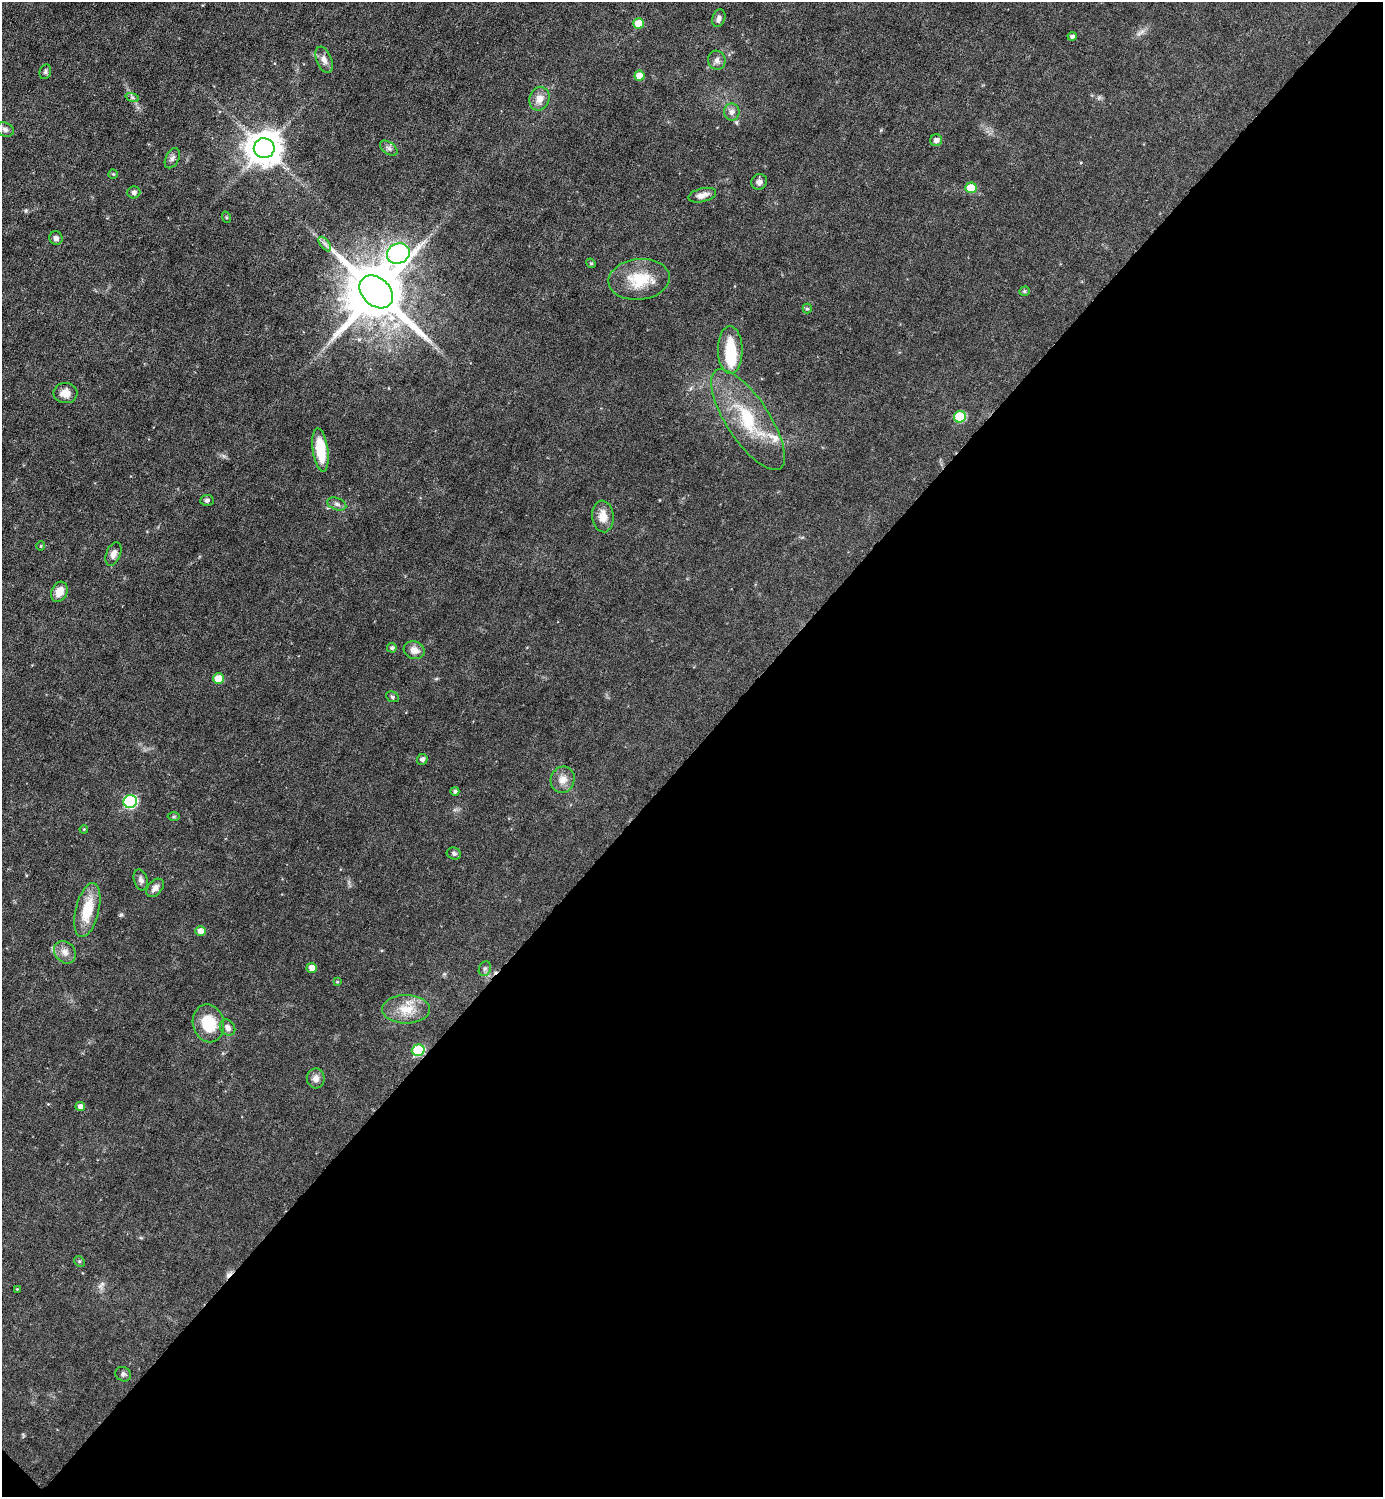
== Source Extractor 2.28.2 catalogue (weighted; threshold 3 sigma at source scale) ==
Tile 15 of 4 x 4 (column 3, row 4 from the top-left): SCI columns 3063-4443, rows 1-1495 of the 5980 x 5979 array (HDU 1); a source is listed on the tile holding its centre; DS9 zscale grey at full resolution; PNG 1385 x 1499 px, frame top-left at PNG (2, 2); each listed source drawn as its Kron ellipse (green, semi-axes under 4 px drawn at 4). Shown black and unused: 50% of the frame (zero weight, under 3 of 6 exposures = <1% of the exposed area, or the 3 px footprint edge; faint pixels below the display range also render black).
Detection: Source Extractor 2.28.2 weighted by HDU 2 'WHT'; one run over the whole footprint, this tile lists its part. Background 0.0451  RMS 0.005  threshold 0.0203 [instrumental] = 3 sigma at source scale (4.09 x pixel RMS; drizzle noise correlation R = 1.36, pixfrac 0.8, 0.05/0.05 arcsec/px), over >= 5 px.
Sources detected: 71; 1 inside a brighter object's white glare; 1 cosmic-ray / hot-pixel residue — neither listed nor drawn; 1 inside a brighter listed object's ellipse — not listed separately; the other 68 listed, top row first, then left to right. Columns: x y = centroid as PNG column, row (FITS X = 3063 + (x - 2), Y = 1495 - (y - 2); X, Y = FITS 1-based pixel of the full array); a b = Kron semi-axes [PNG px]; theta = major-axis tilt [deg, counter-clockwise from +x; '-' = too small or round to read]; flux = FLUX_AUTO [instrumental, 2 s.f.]
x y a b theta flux
719 18 9 6 71 1.6
638 23 5 5 - 8.5
1072 36 4 4 - 1.4
324 60 14 7 -68 2.8
717 60 9 8 - 1.9
45 72 7 5 75 1
639 76 5 5 - 7.1
132 97 7 4 -18 0.92
539 99 12 10 69 4.3
732 112 8 8 - 2.1
5 130 9 7 -25 1.5
936 140 6 5 - 2.3
264 148 10 10 - 980
389 148 10 6 -37 1.6
172 158 11 6 63 1.6
113 174 4 4 - 0.56
759 182 8 7 - 2
971 188 5 5 - 11
134 192 6 6 - 1.4
702 195 14 7 14 2.9
226 217 6 3 -71 0.49
56 238 7 6 - 1.8
325 244 8 4 -53 1.3
398 254 11 10 - 190
591 263 5 4 - 0.54
639 279 31 20 6 16
1024 291 5 4 - 0.68
376 292 19 14 -43 3900
807 309 5 4 - 0.69
730 350 24 12 -90 17
65 393 12 10 -2 4.2
960 417 6 5 - 24
748 420 58 21 -57 31
320 450 22 7 -82 15
207 500 6 5 - 1.1
337 504 10 6 -20 1.5
603 516 16 10 -84 5.5
41 546 4 4 - 0.57
113 554 12 7 68 2.6
59 592 10 7 64 4.5
392 648 5 4 - 1
414 650 10 8 -18 3.6
218 679 5 5 - 10
392 697 6 5 - 0.78
422 759 5 5 - 1.5
563 780 13 12 - 4
455 791 4 4 - 1
130 802 7 6 - 60
174 817 6 4 1 0.53
84 829 4 3 - 0.4
454 853 7 6 - 1.2
141 880 11 6 -73 1.6
155 888 10 7 49 2.5
87 910 28 11 76 14
200 931 5 5 - 3.3
65 952 12 10 -48 3.2
312 968 5 5 - 3.7
485 969 8 6 68 1.1
337 982 4 4 - 0.43
406 1009 24 14 0 9.3
208 1023 19 15 -77 15
228 1028 9 7 -52 2.1
418 1050 6 5 - 28
316 1078 10 9 - 2.7
80 1106 5 4 - 2.1
79 1261 6 4 -45 0.66
17 1289 4 3 - 0.39
123 1374 8 7 - 1.2